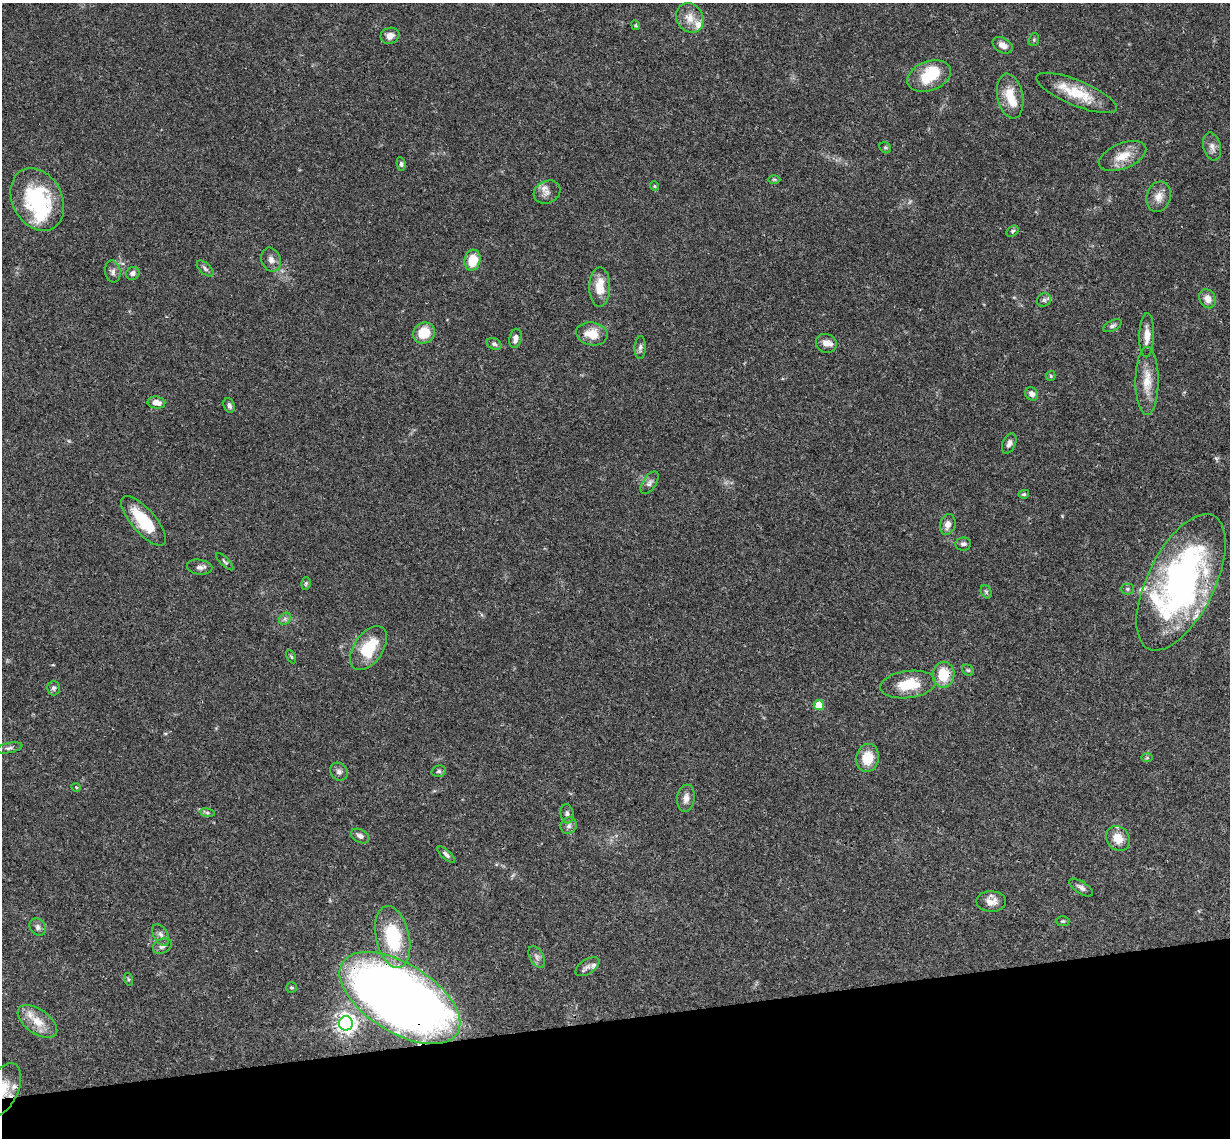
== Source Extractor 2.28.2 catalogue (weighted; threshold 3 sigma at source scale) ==
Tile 14 of 4 x 4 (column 2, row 4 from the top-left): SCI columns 1287-2514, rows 266-1401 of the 5027 x 4964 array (HDU 1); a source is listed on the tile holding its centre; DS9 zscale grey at full resolution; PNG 1232 x 1140 px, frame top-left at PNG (2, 3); each listed source drawn as its Kron ellipse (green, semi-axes under 4 px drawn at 4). Shown black and unused: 11% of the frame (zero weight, under 3 of 4 exposures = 6% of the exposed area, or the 3 px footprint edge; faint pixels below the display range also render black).
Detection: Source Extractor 2.28.2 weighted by HDU 2 'WHT'; one run over the whole footprint, this tile lists its part. Background 0.0431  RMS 0.0028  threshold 0.0128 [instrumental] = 3 sigma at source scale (4.5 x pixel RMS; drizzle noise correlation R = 1.50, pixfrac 1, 0.05/0.05 arcsec/px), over >= 5 px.
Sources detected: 96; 1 too faint to see at this stretch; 2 inside a brighter object's white glare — neither listed nor drawn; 6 inside a brighter listed object's ellipse — not listed separately; the other 87 listed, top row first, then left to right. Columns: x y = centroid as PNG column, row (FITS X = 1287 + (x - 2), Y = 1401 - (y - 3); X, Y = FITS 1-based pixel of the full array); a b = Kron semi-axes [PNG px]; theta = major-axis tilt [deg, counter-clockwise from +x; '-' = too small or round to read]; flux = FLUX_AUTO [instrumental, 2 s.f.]
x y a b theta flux
690 18 15 13 -56 3.5
636 25 5 4 - 0.32
390 36 9 8 - 1.9
1034 40 6 5 - 0.44
1003 45 11 7 -29 2
929 76 23 14 20 8.9
1077 93 43 12 -22 9.6
1010 96 23 12 -79 6.3
1212 147 14 8 -75 1.7
885 148 6 5 - 0.43
1123 156 25 12 22 5.2
401 164 7 4 -82 0.56
774 179 6 4 0 0.37
654 186 4 4 - 0.32
547 192 14 11 27 2
1159 197 15 12 73 2.8
37 200 33 25 -62 26
1012 231 7 4 40 0.51
271 260 12 9 -68 1.6
473 260 10 8 76 6.4
205 269 10 5 -43 0.75
113 272 11 8 -80 1.2
133 273 7 6 - 1
600 287 20 10 89 5.6
1208 299 10 8 -63 2.3
1044 300 7 6 - 0.72
1112 326 10 5 27 0.75
424 333 11 10 - 6.6
592 334 16 11 -9 4.9
1147 335 22 7 88 3
515 338 9 6 77 1.6
826 343 10 9 - 1.9
494 344 8 5 -27 0.73
640 348 11 5 88 0.89
1051 376 5 4 - 0.37
1147 381 34 11 90 5.4
1032 394 7 6 - 1.4
156 403 9 6 -9 2.3
229 405 7 5 -68 0.89
1009 443 11 6 66 1.2
650 483 13 6 58 1.1
1024 494 5 4 - 0.46
144 521 31 12 -49 11
948 524 10 7 76 1.9
963 544 8 6 8 0.88
225 562 11 4 -44 0.56
200 567 13 7 -9 1.2
1181 582 74 33 64 100
306 583 6 4 74 0.44
1127 589 6 5 - 0.49
986 592 7 5 -61 0.57
285 619 7 5 44 0.66
369 648 25 14 55 11
291 657 7 4 -63 0.37
968 670 6 5 - 0.46
944 675 13 11 89 7.6
908 685 28 13 7 8.5
54 688 7 6 - 0.8
819 705 5 5 - 8.2
9 748 13 5 11 0.91
867 758 14 11 78 6.1
1147 758 6 4 1 0.36
439 771 7 5 15 0.64
339 772 9 8 - 1.2
76 787 4 3 - 0.27
686 798 14 8 83 1.9
207 813 7 4 -8 0.47
567 814 9 6 -79 0.94
569 826 8 7 - 1.1
360 836 10 6 -28 1.4
1118 838 13 11 -51 4
446 854 11 4 -42 0.84
1081 888 13 6 -33 1.1
991 901 15 10 -2 2.5
1063 921 7 5 0 0.4
38 927 9 7 -52 1.1
161 935 12 7 -62 1.2
393 937 31 16 -77 18
162 946 10 7 26 1.2
537 957 12 7 -62 1.2
587 967 14 7 33 1.2
128 979 6 4 -72 0.39
291 987 5 5 - 0.39
400 998 68 34 -32 330
37 1022 22 12 -35 5.2
346 1023 7 7 - 160
3 1090 28 15 65 7.9
Overlapping masked pixels (flux is a lower limit): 4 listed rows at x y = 1181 582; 944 675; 400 998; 3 1090
Isophote crosses this tile's border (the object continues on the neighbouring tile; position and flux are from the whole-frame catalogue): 1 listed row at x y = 3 1090